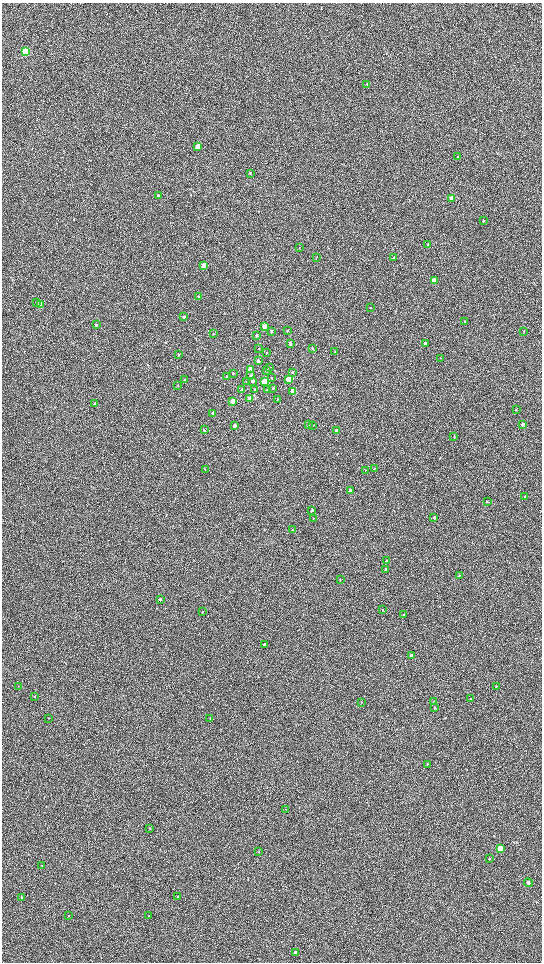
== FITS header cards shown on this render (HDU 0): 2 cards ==
NAXIS1  =                 1080 / length of data axis 1
NAXIS2  =                 1920 / length of data axis 2

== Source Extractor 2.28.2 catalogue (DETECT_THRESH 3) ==
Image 1080 x 1920 px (HDU 0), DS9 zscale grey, zoomed out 1/2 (1 PNG px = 2 x 2 image px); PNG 544 x 964 px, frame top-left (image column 1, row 1919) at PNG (2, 3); each listed source drawn as its Kron ellipse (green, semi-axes under 4 px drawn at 4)
Background 603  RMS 57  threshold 171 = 3 sigma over >= 5 px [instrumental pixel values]
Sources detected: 111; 1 cannot appear on this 1/2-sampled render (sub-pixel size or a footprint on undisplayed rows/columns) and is neither listed nor drawn; the other 110 listed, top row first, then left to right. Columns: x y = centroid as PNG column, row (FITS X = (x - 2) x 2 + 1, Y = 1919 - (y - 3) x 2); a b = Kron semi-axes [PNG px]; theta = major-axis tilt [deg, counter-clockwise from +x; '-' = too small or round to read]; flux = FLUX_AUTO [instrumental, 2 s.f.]
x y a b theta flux
25 52 4 3 - 890000
367 84 3 2 - 4400
197 146 3 3 - 97000
458 157 2 2 - 4400
250 173 3 3 - 9400
158 196 3 3 - 16000
452 198 3 3 - 220000
483 220 3 2 - 12000
428 244 3 2 - 4200
300 247 3 2 - 3600
317 257 3 2 - 4300
394 258 3 3 - 26000
204 265 3 3 - 230000
434 280 3 2 - 120000
199 297 3 3 - 8800
37 302 4 3 - 10000
40 305 4 3 - 250000
370 307 3 2 - 4900
184 317 3 2 - 6700
465 321 3 2 - 6700
96 325 3 3 - 12000
264 327 3 3 - 76000
271 331 3 2 - 12000
287 331 3 2 - 4500
524 331 3 2 - 5100
213 334 3 2 - 6300
257 335 3 3 - 17000
425 343 3 2 - 32000
290 344 3 2 - 35000
312 348 3 2 - 7000
259 349 2 2 - 3700
335 352 3 2 - 10000
266 353 3 2 - 7200
179 355 3 2 - 8700
441 358 2 1 - 2900
258 361 4 3 - 38000
269 368 2 2 - 14000
250 370 3 3 - 200000
266 370 3 3 - 16000
292 372 3 3 - 12000
233 373 3 3 - 11000
251 376 3 3 - 57000
227 377 3 3 - 11000
271 378 3 2 - 12000
185 380 3 2 - 8200
289 380 3 3 - 550000
246 381 2 2 - 4900
253 381 3 3 - 24000
265 381 3 3 - 320000
178 385 3 2 - 8100
273 388 3 2 - 12000
267 389 3 3 - 16000
242 390 3 2 - 42000
254 390 3 2 - 6400
293 391 3 3 - 200000
250 399 3 3 - 150000
278 399 2 2 - 4900
233 401 3 3 - 84000
95 404 3 2 - 18000
516 410 2 2 - 8700
212 413 3 3 - 12000
522 424 2 2 - 43000
308 425 3 2 - 9400
312 425 3 2 - 10000
235 426 3 3 - 51000
204 430 3 3 - 12000
336 431 3 2 - 72000
454 436 3 2 - 5800
374 468 2 2 - 7100
205 469 3 2 - 4300
365 471 3 2 - 5200
350 491 3 2 - 110000
525 496 2 2 - 9700
487 502 3 2 - 6800
312 511 3 2 - 19000
434 517 3 2 - 29000
313 519 2 2 - 5400
292 530 2 2 - 7000
387 561 3 2 - 34000
386 569 3 2 - 6400
459 575 3 2 - 7100
340 580 3 2 - 6200
160 599 4 3 - 15000
383 610 2 2 - 5400
202 612 2 2 - 3700
404 614 3 2 - 8900
264 645 3 2 - 31000
411 655 2 2 - 52000
18 686 2 2 - 3200
496 686 2 2 - 5400
34 696 2 2 - 9800
471 699 2 2 - 4700
434 701 2 2 - 5300
361 702 3 3 - 6500
435 708 3 3 - 10000
49 718 3 2 - 5300
210 718 2 2 - 7900
427 764 3 2 - 6900
286 809 3 2 - 4600
149 828 2 2 - 4400
500 849 4 3 - 410000
259 851 3 2 - 4400
490 859 4 2 - 5700
42 865 2 1 - 3100
528 883 4 3 - 24000
178 896 3 2 - 5800
22 897 2 2 - 5900
69 915 2 1 - 3200
149 916 2 2 - 3900
295 953 3 2 - 19000
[1 sub-pixel or undisplayed-footprint detection neither listed nor drawn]